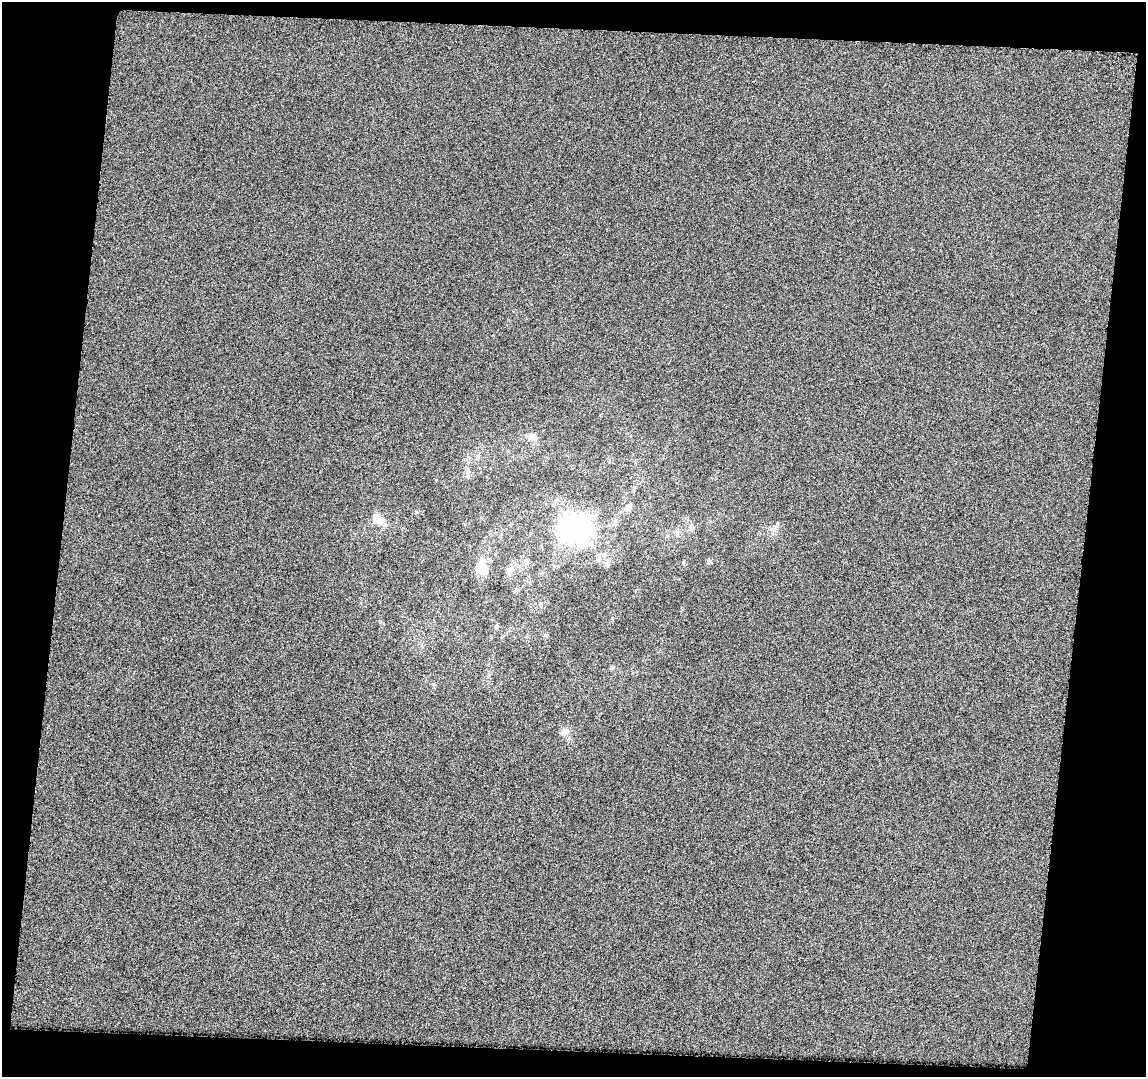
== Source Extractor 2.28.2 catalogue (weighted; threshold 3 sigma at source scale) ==
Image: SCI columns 1-1144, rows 66-1140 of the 1146 x 1197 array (HDU 1 of 3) = the unmasked area's bounding box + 8 px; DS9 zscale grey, full resolution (1 PNG px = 1 image px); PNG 1148 x 1079 px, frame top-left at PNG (2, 2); no overlay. Shown black and unused: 15% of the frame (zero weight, under 3 of 6 exposures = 2% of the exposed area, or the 3 px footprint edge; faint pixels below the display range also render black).
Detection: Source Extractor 2.28.2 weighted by HDU 2 'WHT'. Background 0.00356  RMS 0.011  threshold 0.0445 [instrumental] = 3 sigma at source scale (4.09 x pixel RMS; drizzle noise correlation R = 1.36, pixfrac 0.8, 0.0396/0.0396 arcsec/px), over >= 5 px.
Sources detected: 14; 1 inside a brighter listed object's ellipse — not listed separately; the other 13 listed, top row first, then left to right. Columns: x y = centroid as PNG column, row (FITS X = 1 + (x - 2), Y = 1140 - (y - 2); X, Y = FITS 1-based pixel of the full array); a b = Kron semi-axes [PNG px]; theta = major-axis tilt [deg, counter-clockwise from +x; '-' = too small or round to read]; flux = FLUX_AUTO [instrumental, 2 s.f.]
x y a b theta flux
533 437 12 9 -23 5.4
477 456 7 4 89 2
467 476 8 5 -82 2.7
629 506 12 6 49 4.3
381 520 13 12 - 8.7
577 528 12 11 - 530
604 555 8 6 73 3.6
526 562 8 8 - 3.6
709 562 7 5 68 1.8
607 564 9 6 87 2.8
482 568 14 12 -45 22
496 627 7 5 72 1.9
565 732 14 6 27 4.3
Unlisted compact peaks at least as high as the median listed source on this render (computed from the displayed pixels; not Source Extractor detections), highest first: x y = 612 618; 546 635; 775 527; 380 622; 433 684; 436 480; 554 566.